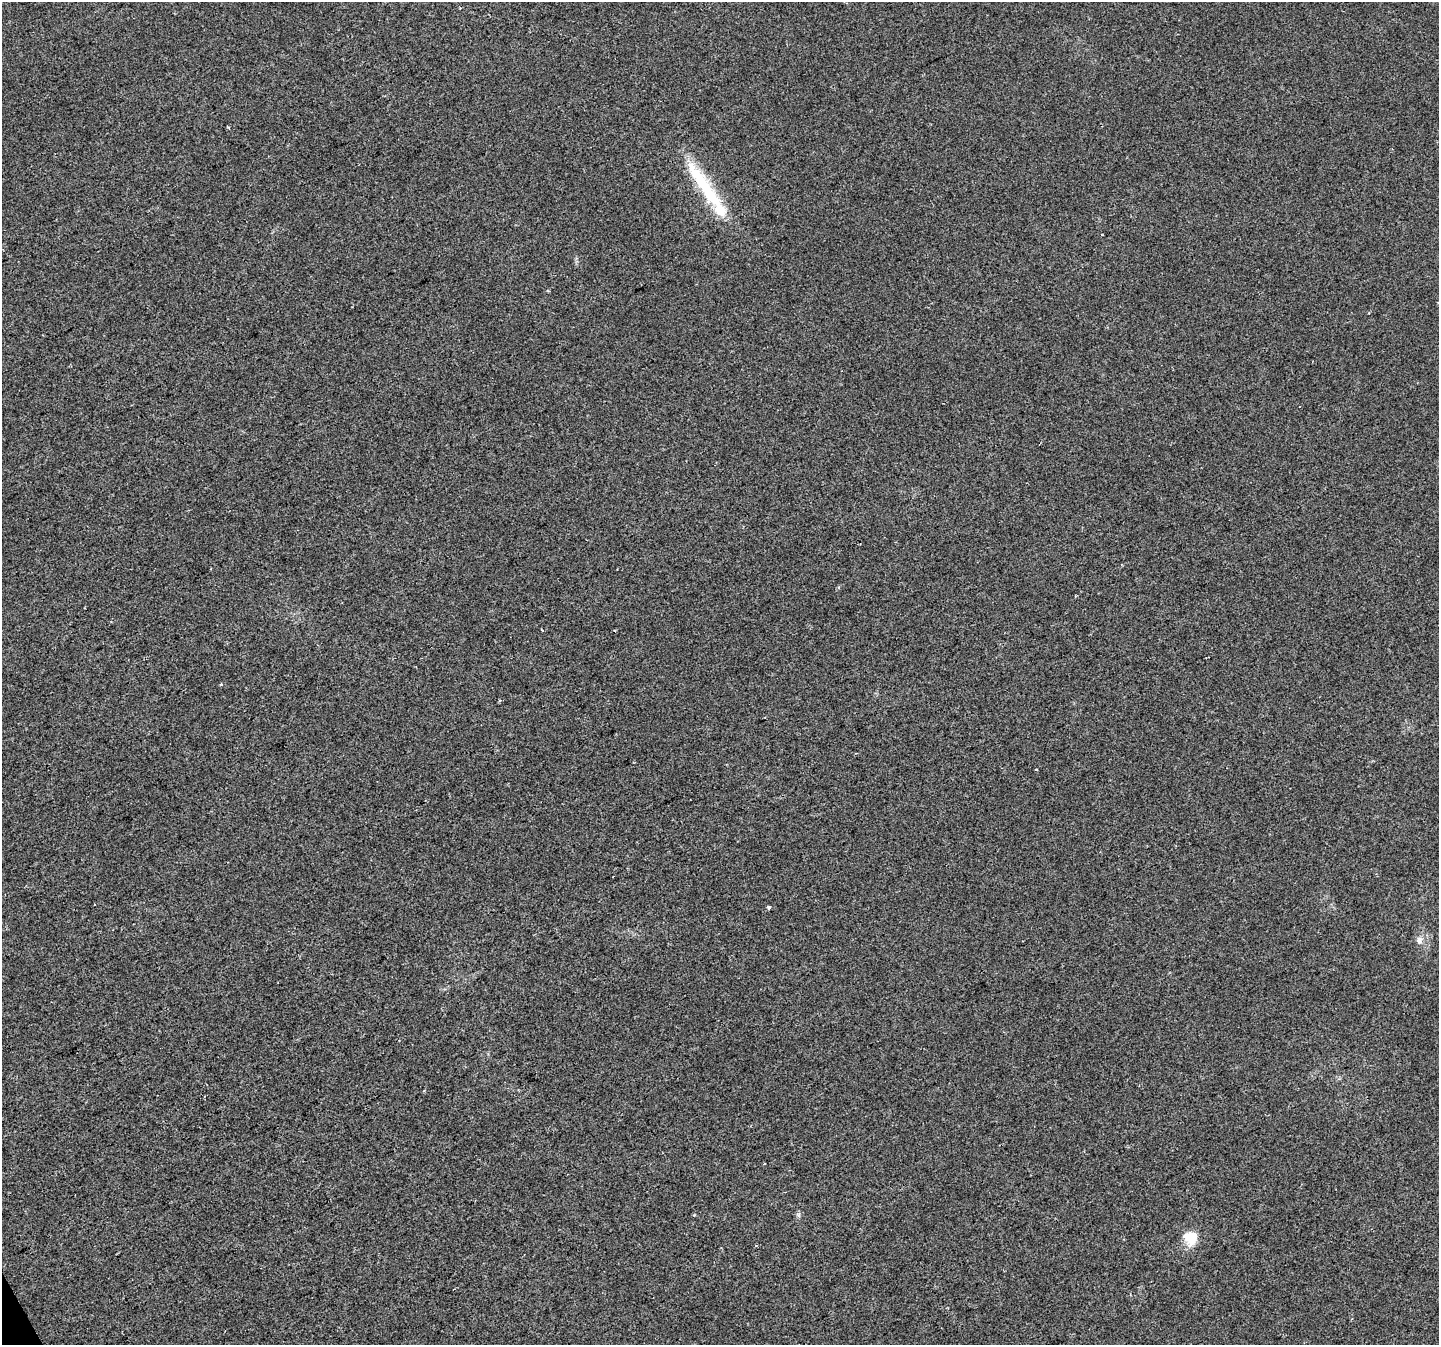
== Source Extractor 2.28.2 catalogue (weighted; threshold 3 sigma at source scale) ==
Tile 7 of 4 x 4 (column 3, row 2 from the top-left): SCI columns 2877-4313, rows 2787-4129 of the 5753 x 5632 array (HDU 1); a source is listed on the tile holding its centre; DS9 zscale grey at full resolution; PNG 1441 x 1347 px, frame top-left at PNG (2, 2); no overlay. Shown black and unused: <1% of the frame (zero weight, under 2 of 3 exposures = <1% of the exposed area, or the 3 px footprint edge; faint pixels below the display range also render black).
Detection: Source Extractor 2.28.2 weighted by HDU 2 'WHT'; one run over the whole footprint, this tile lists its part. Background 0.0138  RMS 0.0048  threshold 0.0217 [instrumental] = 3 sigma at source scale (4.5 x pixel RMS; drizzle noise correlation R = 1.50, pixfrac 1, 0.0396/0.0396 arcsec/px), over >= 5 px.
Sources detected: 9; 1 inside a brighter listed object's ellipse — not listed separately; the other 8 listed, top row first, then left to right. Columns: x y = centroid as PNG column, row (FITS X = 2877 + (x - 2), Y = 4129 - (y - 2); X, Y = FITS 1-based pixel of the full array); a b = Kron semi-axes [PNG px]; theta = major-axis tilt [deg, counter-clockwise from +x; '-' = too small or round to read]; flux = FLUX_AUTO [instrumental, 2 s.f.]
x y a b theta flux
705 187 82 14 -56 31
542 630 3 2 - 0.41
221 685 4 3 - 0.77
1036 769 3 2 - 0.41
768 907 4 3 - 2
1419 940 11 8 -85 2.5
764 1164 3 2 - 0.43
1191 1238 16 16 - 9.8